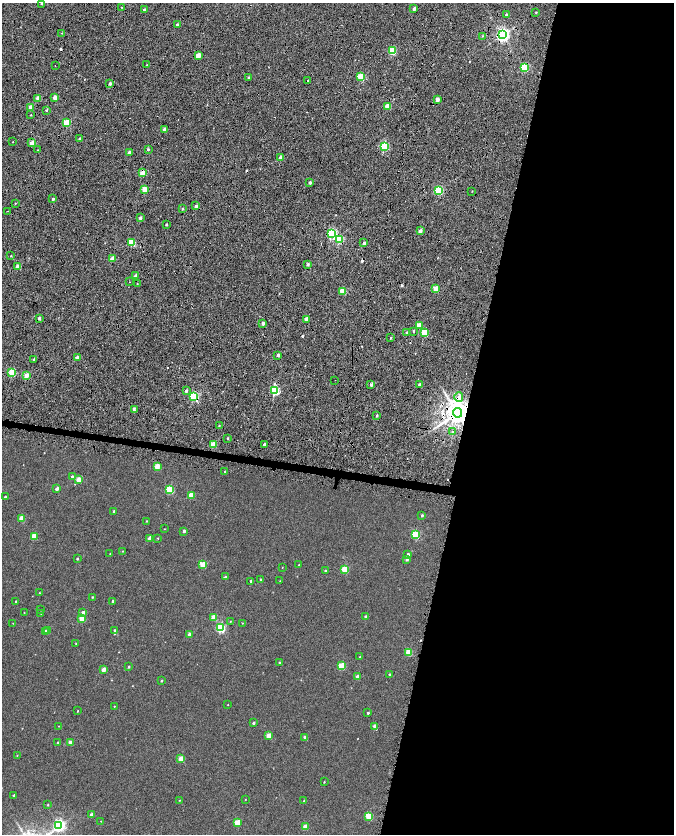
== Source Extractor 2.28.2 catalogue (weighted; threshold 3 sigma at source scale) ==
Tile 8 of 4 x 4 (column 4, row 2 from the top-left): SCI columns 4035-5378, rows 3612-5275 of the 5378 x 7161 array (HDU 1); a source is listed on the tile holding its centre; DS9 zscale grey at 2 x 2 block average (1 PNG px = mean of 2 x 2 image px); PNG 676 x 836 px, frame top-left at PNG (2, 3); each listed source drawn as its Kron ellipse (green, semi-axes under 4 px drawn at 4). Shown black and unused: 33% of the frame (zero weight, under 7 of 14 exposures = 4% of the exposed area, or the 3 px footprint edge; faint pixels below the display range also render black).
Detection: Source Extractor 2.28.2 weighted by HDU 2 'WHT'; one run over the whole footprint, this tile lists its part. Background -0.013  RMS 0.0053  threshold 0.0217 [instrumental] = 3 sigma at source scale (4.09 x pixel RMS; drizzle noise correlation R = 1.36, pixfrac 0.8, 0.0396/0.0396 arcsec/px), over >= 5 px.
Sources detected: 189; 13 cosmic-ray / hot-pixel residue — neither listed nor drawn; the other 176 listed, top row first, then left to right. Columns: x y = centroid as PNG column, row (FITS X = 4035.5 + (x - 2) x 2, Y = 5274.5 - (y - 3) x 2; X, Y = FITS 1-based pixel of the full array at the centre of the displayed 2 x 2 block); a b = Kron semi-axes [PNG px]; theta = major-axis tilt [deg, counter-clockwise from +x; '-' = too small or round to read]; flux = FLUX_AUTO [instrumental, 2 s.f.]
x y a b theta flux
41 3 3 2 - 0.74
121 7 2 2 - 0.38
414 9 2 2 - 5.5
144 10 2 2 - 2
536 12 2 2 - 0.69
506 15 2 2 - 2.1
177 25 2 2 - 2.3
62 33 2 2 - 0.46
502 35 4 3 - 280
483 36 3 2 - 0.84
392 51 3 3 - 47
198 56 2 2 - 15
146 65 2 2 - 0.51
55 66 2 2 - 3.7
524 67 3 3 - 79
361 77 3 3 - 43
249 78 3 2 - 2.5
308 80 2 2 - 0.64
110 84 2 2 - 3.3
55 97 2 2 - 9.1
38 98 2 2 - 11
437 99 2 2 - 8.7
387 106 3 2 - 21
30 107 2 2 - 9.6
47 110 2 2 - 1.3
31 115 2 2 - 0.56
66 123 3 3 - 37
164 129 2 2 - 4.3
80 139 2 2 - 3
13 142 2 2 - 0.35
32 143 2 2 - 12
384 146 3 3 - 68
148 149 3 2 - 1.5
38 150 2 2 - 0.75
129 152 2 2 - 4.7
281 157 2 2 - 5.2
142 173 3 2 - 16
310 183 2 2 - 3
144 189 2 2 - 16
438 190 3 3 - 70
472 191 2 2 - 0.44
53 199 2 2 - 2.1
15 203 2 2 - 0.59
196 206 2 2 - 3.8
182 209 2 2 - 1.4
7 211 2 2 - 2.5
140 218 2 2 - 3.2
166 225 2 2 - 2.1
420 231 2 2 - 6.1
332 234 3 3 - 92
339 239 3 3 - 43
132 242 3 3 - 41
364 243 2 2 - 3
11 256 2 2 - 0.46
112 259 3 2 - 18
308 265 2 2 - 2.6
18 266 2 2 - 16
136 276 2 2 - 6
129 282 2 2 - 0.82
137 284 2 2 - 0.44
436 289 3 2 - 22
343 291 3 2 - 30
39 318 2 2 - 3.1
306 319 2 2 - 9.4
263 323 3 2 - 2.9
419 325 3 2 - 18
413 331 3 2 - 1
406 333 2 2 - 1.6
424 333 3 3 - 32
391 338 2 2 - 0.8
278 355 2 2 - 3
77 358 2 2 - 8.1
34 359 2 2 - 2
12 372 3 3 - 42
26 375 2 2 - 16
335 380 2 2 - 0.36
419 384 2 2 - 2.2
371 385 3 3 - 2.1
186 391 2 2 - 2.3
275 391 3 3 - 75
194 397 3 3 - 97
459 397 4 4 - 4.9
134 409 2 2 - 6.2
458 413 5 4 - 1400
377 415 4 2 - 1.1
219 426 2 2 - 0.66
452 432 3 2 - 0.62
228 438 2 2 - 1.1
213 444 3 2 - 19
264 445 2 2 - 3.6
157 466 3 2 - 18
225 471 2 2 - 0.94
72 477 3 2 - 2.7
79 480 3 2 - 16
57 489 2 2 - 5.8
170 489 3 3 - 48
191 495 3 2 - 15
5 497 2 2 - 1.9
114 511 2 2 - 2.4
422 515 3 3 - 1.4
22 518 3 2 - 18
146 521 3 2 - 0.49
164 529 2 2 - 0.3
184 531 2 2 - 2.6
415 534 3 3 - 50
34 536 3 2 - 20
150 538 2 2 - 9.4
158 538 2 2 - 0.52
123 551 2 2 - 0.42
110 554 2 2 - 0.5
408 554 3 2 - 2.7
77 559 2 2 - 1
407 559 3 2 - 3.4
203 565 3 3 - 29
299 565 2 2 - 1.1
282 568 2 2 - 0.3
325 570 3 2 - 0.81
345 570 3 3 - 31
225 577 3 3 - 1.4
261 580 2 2 - 2.1
251 581 2 2 - 1.7
280 581 2 2 - 0.32
39 593 2 2 - 0.39
92 597 2 2 - 0.57
16 601 2 2 - 1.1
113 601 2 2 - 1.4
41 609 2 2 - 0.49
24 612 2 2 - 0.33
41 613 3 2 - 0.71
83 613 2 2 - 4.8
214 617 3 2 - 17
365 617 2 2 - 1.9
82 618 3 2 - 14
230 621 2 2 - 0.44
13 623 2 2 - 0.31
242 623 2 2 - 0.42
220 628 3 3 - 83
115 630 2 2 - 1.7
45 631 2 2 - 5.4
48 631 3 2 - 4.5
190 634 2 2 - 7.7
76 644 2 2 - 0.38
409 653 3 3 - 28
360 657 3 2 - 0.78
279 663 2 2 - 1
341 666 3 3 - 33
129 667 2 2 - 1.2
104 670 2 2 - 8.5
389 675 2 2 - 1.2
358 677 3 2 - 9.2
161 681 3 2 - 1
228 704 2 2 - 0.32
114 706 2 2 - 0.49
78 711 2 2 - 0.63
368 713 2 2 - 1.3
253 723 2 2 - 2.8
59 726 2 2 - 0.36
375 726 3 2 - 5.7
269 736 3 2 - 18
305 737 2 2 - 4.1
58 742 2 2 - 0.91
70 743 3 2 - 8.2
17 755 2 2 - 0.48
181 759 3 2 - 17
324 782 2 2 - 0.55
14 795 2 2 - 2
245 799 2 2 - 0.34
179 800 2 2 - 0.36
304 801 3 2 - 1.4
48 805 2 2 - 0.71
92 815 2 2 - 6.3
369 816 3 3 - 33
101 821 2 2 - 0.31
237 822 3 2 - 20
59 825 4 3 - 190
305 827 3 2 - 13
Overlapping masked pixels (flux is a lower limit): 13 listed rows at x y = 502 35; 524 67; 249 78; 30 107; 66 123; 142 173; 332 234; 339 239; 419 325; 275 391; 194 397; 459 397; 458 413